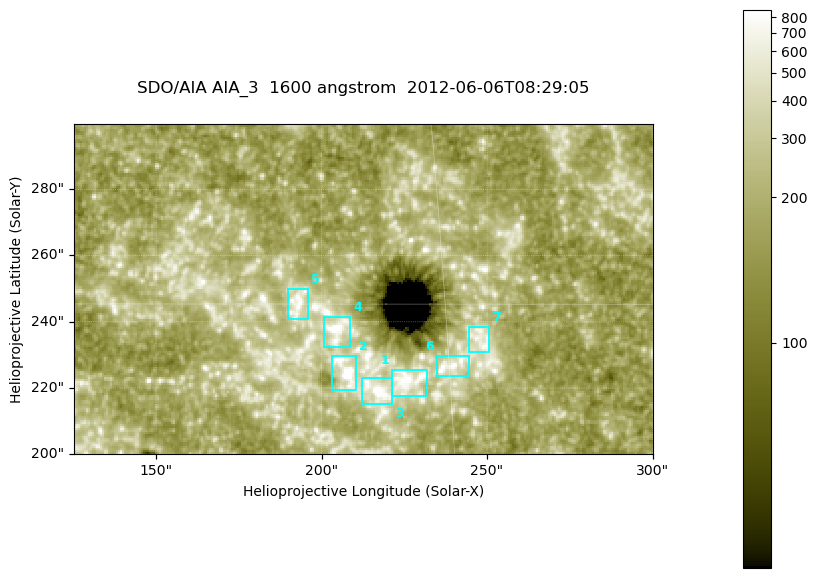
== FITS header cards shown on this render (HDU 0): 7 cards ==
TELESCOP= 'SDO/AIA '
INSTRUME= 'AIA_3   '
WAVELNTH=                 1600
WAVEUNIT= 'angstrom'
DATE-OBS= '2012-06-06T08:29:05.12'
CTYPE1  = 'HPLN-TAN'
CTYPE2  = 'HPLT-TAN'

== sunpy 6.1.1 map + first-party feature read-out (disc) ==
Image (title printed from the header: SDO/AIA AIA_3  1600 angstrom  2012-06-06T08:29:05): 287 x 164 px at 0.609 arcsec/px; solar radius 946 arcsec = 1552 px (partial field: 0.6% of the solar disc is inside the frame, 100% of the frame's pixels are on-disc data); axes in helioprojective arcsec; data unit not stated in the header (colour bar unlabelled)
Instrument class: DISC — disc imager (sunpy class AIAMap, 1600 A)
Bright regions (active regions / flare kernels): reference = the on-disc median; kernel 3 px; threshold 5 sigma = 338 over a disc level ~184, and >= 1.15x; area >= 47 px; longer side >= 3 px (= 1.8 arcsec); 7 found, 7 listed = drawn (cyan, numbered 1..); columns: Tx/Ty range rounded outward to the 2 arcsec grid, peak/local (2 s.f.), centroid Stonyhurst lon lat
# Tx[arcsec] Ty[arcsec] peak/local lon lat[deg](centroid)
1 220..232 216..226 6.2 +14 +14
2 202..212 218..230 8.1 +13 +14
3 212..222 214..224 6 +14 +13
4 200..210 232..242 6 +13 +15
5 190..196 240..250 4.7 +12 +15
6 234..246 224..230 4.5 +15 +14
7 244..252 230..240 4 +16 +14